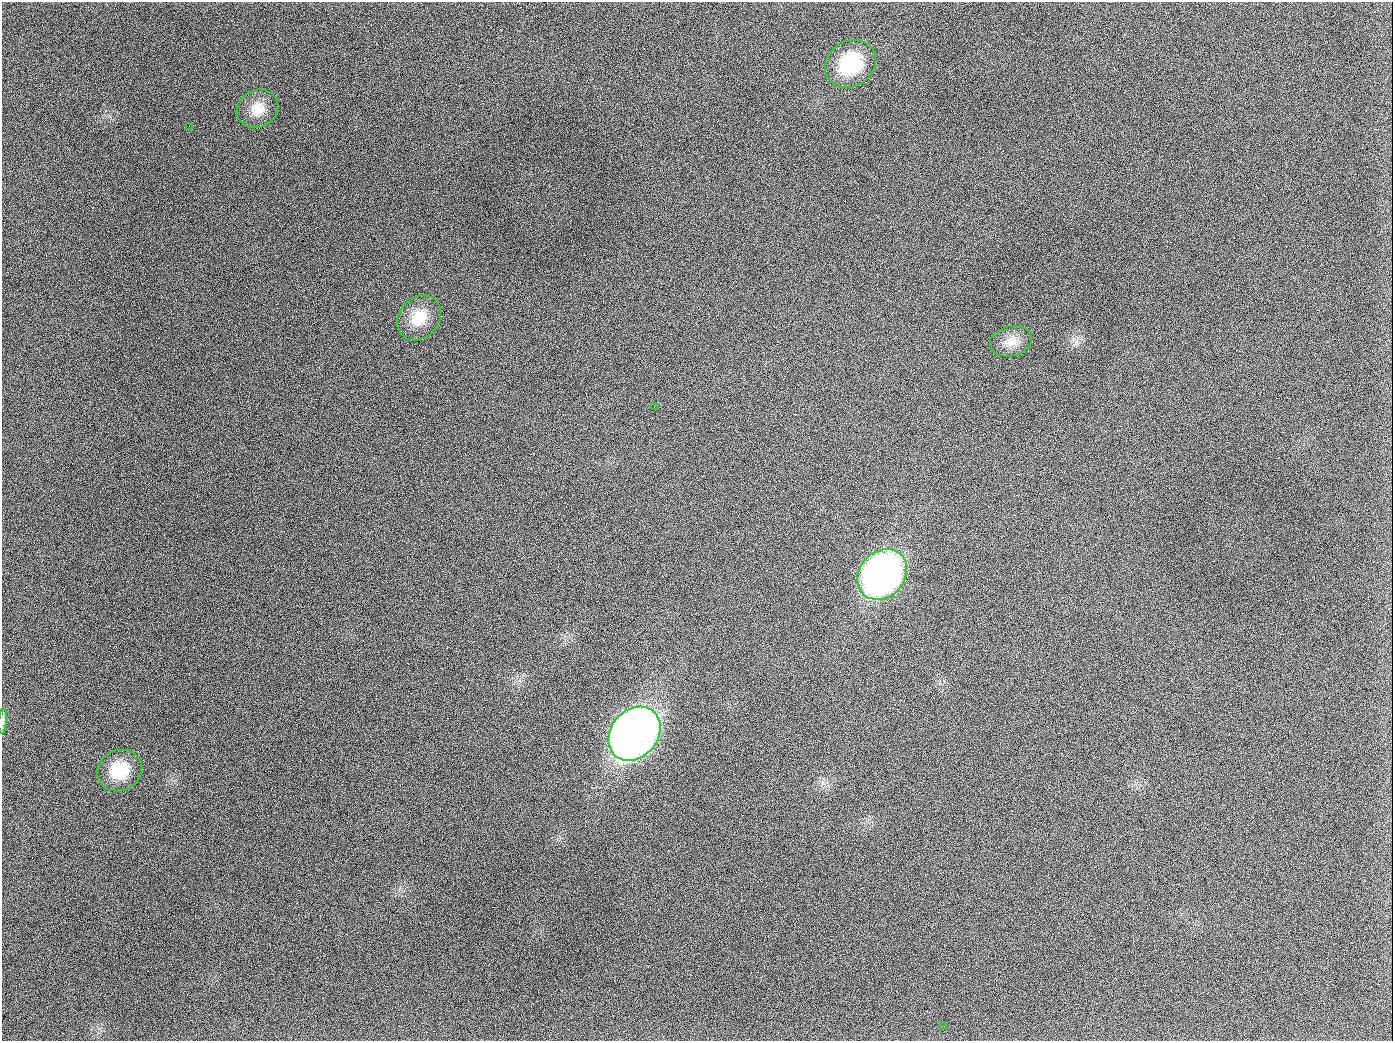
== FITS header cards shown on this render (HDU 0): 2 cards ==
NAXIS1  =                 1391
NAXIS2  =                 1039

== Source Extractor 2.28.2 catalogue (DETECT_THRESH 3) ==
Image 1391 x 1039 px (HDU 0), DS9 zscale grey, 1 PNG px = 1 image px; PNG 1395 x 1043 px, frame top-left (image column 1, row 1039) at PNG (2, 2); each listed source drawn as its Kron ellipse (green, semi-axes under 4 px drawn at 4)
Background 1530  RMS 70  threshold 210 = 3 sigma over >= 5 px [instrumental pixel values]
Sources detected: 11; all 11 listed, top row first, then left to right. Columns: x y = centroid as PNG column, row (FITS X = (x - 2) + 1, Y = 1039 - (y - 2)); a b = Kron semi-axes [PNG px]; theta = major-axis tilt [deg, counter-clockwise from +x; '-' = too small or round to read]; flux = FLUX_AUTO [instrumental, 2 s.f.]
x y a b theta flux
850 64 27 22 36 3.0e+05
257 109 21 18 26 8.8e+04
189 126 2 2 - 5.6e+03
419 318 24 20 49 1.3e+05
1011 341 21 15 13 6.5e+04
654 407 2 2 - 3.3e+03
882 574 27 22 48 2.2e+06
3 721 13 3 86 1.2e+04
634 734 29 23 50 5.0e+06
120 771 23 20 27 1.6e+05
944 1026 3 2 - 3.8e+03
At the frame edge (FLAGS 8, measured only in part): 1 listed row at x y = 3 721